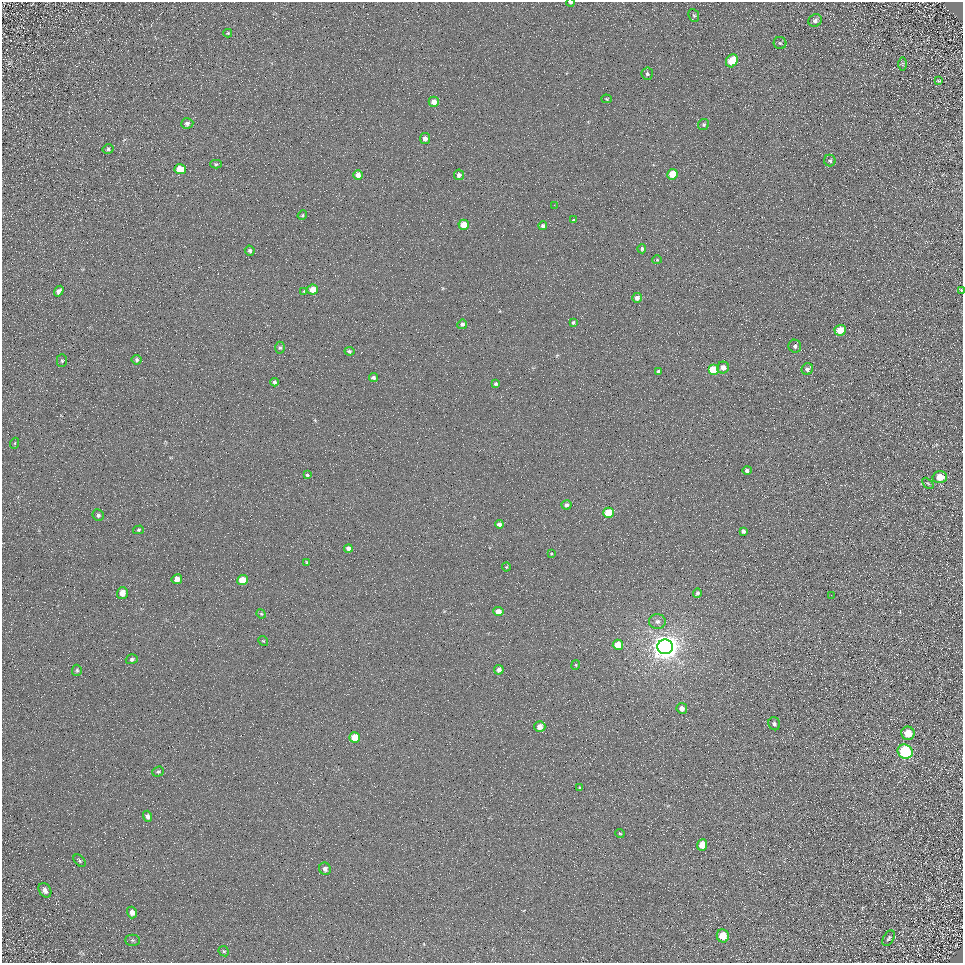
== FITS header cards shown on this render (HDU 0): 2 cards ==
NAXIS1  =                  961
NAXIS2  =                  961

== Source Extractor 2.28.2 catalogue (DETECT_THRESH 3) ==
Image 961 x 961 px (HDU 0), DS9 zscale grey, 1 PNG px = 1 image px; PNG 965 x 965 px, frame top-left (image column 1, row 961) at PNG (2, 2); each listed source drawn as its Kron ellipse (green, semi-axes under 4 px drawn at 4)
Background 5.13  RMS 8.7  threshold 26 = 3 sigma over >= 5 px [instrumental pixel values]
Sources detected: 98; all 98 listed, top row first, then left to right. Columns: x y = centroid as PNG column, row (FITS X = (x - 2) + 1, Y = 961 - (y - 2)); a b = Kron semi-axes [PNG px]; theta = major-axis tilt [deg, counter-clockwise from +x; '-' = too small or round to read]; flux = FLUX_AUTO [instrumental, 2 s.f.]
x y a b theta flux
571 3 4 2 - 770
694 15 6 5 - 970
815 20 7 6 - 2000
228 33 4 3 - 580
780 43 6 6 - 1100
732 61 7 5 56 15000
902 64 7 4 90 700
647 74 6 5 - 1300
939 81 3 3 - 820
607 99 5 4 - 670
434 102 5 5 - 4500
187 123 6 5 - 1700
704 124 6 5 - 1100
425 138 5 5 - 2600
108 149 5 4 - 1200
830 161 6 5 - 1400
216 164 6 4 0 880
180 169 5 5 - 12000
672 174 5 5 - 15000
358 175 5 4 - 3900
459 175 5 5 - 2700
554 205 2 2 - 290
302 215 5 4 - 670
573 220 4 3 - 610
464 225 5 5 - 10000
543 226 4 4 - 1500
642 249 4 4 - 1100
250 251 5 5 - 1500
657 260 4 4 - 660
313 290 5 5 - 7000
961 290 4 2 - 660
59 291 6 4 56 2000
304 291 4 3 - 620
637 298 5 4 - 3200
573 322 4 4 - 940
462 324 5 4 - 1400
840 330 5 5 - 12000
795 346 6 6 - 1900
280 348 6 5 - 920
349 351 5 4 - 1200
137 360 5 5 - 1100
62 361 6 5 - 940
723 368 6 6 - 3400
807 369 6 5 - 2300
713 370 5 5 - 21000
658 371 4 3 - 1100
373 378 4 3 - 1400
274 382 4 4 - 1500
496 384 4 4 - 950
15 443 5 3 - 590
747 470 5 4 - 1600
307 475 4 4 - 660
940 477 7 6 - 7400
928 483 6 2 -44 540
566 505 5 4 - 2100
608 513 5 5 - 17000
98 515 6 5 - 1600
499 524 4 4 - 2500
138 530 5 4 - 800
743 531 4 3 - 1500
348 548 4 4 - 2100
551 554 4 2 - 420
307 562 4 3 - 660
506 567 4 4 - 550
177 579 5 5 - 4900
243 580 5 5 - 13000
122 593 6 5 - 6600
697 593 4 4 - 1200
831 595 2 2 - 250
498 612 5 4 - 5100
261 614 5 4 - 650
657 621 8 7 - 2500
263 641 5 4 - 600
618 645 5 5 - 10000
665 647 8 7 - 830000
132 659 6 5 - 1200
576 665 5 4 - 610
77 670 5 5 - 1000
499 670 5 4 - 3200
682 708 5 5 - 3800
774 724 7 5 -66 1600
540 727 5 5 - 4500
908 733 6 6 - 8700
355 738 5 5 - 12000
905 752 8 6 -31 71000
158 772 6 5 - 1100
580 788 4 3 - 880
147 816 5 4 - 1900
620 833 5 3 - 640
702 845 5 5 - 6900
80 861 7 4 -46 1100
325 869 6 5 - 2100
45 890 8 6 -60 2800
132 913 6 5 - 2900
723 936 6 6 - 12000
889 938 8 5 59 1200
132 940 7 5 -1 1100
224 951 6 4 -45 850
At the frame edge (FLAGS 8, measured only in part): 2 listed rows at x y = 571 3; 961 290